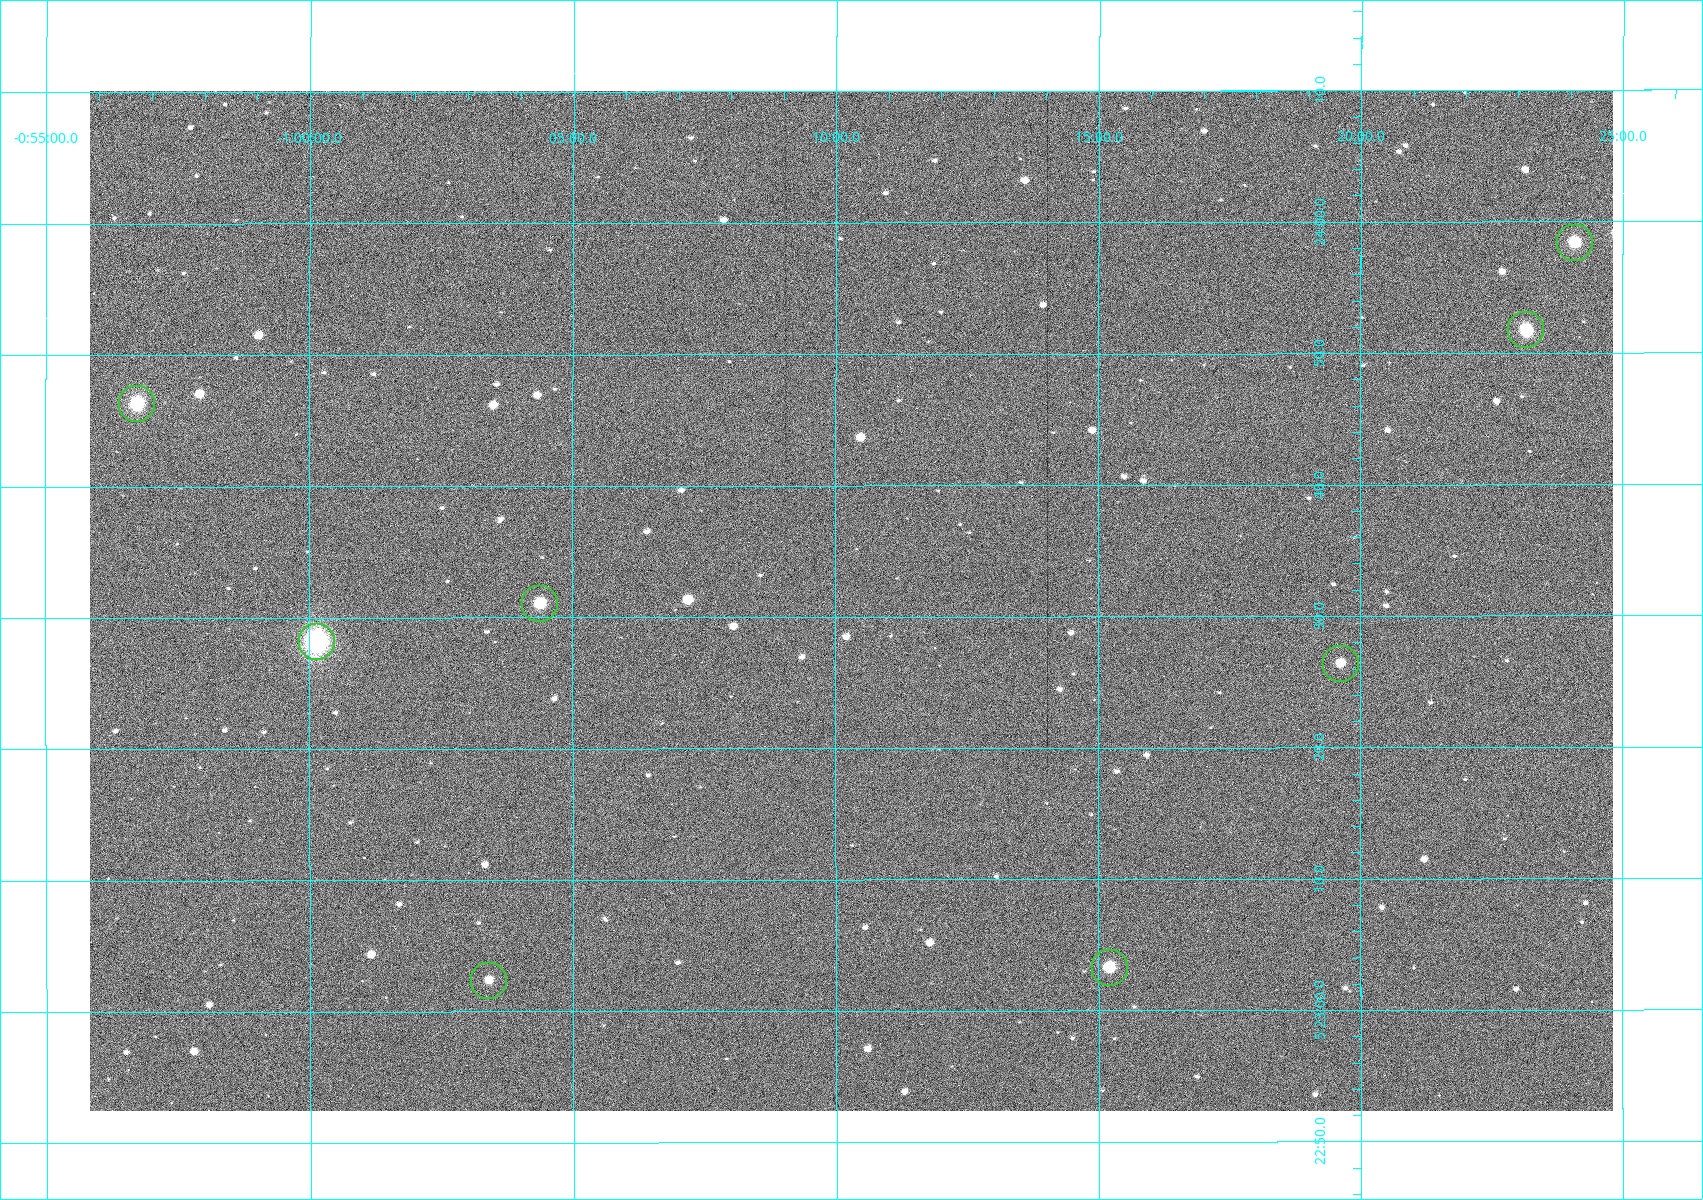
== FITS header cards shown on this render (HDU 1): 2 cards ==
NAXIS1  =                 1523
NAXIS2  =                 1020

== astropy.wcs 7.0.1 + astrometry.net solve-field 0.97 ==
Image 1523 x 1020 px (HDU 1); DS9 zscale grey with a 90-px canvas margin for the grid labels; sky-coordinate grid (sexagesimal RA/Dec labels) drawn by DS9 from the SOLVED WCS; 8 Tycho-2 reference stars matched to detected sources circled (green)
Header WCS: RA---TAN/DEC--TAN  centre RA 05:23:31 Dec -01:10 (80.88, -1.17 deg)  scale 1.14 arcsec/px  FOV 29.0' x 19.4'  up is +90 deg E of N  parity flipped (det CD > 0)
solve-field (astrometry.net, Tycho-2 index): VERIFIED the header's WCS against the Tycho-2 star catalogue (8 matches, 0 conflicts) and refined it, rather than solving blind
Solved WCS: RA---TAN-SIP/DEC--TAN-SIP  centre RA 05:23:31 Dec -01:10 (80.88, -1.17 deg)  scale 1.14 arcsec/px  FOV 29.0' x 19.4'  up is +90 deg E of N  parity flipped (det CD > 0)
The solver's refit moves the header's centre by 1.2 arcsec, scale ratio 1.001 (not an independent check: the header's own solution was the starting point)
Tycho-2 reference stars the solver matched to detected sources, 8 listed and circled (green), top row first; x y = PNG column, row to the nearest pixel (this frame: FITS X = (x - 90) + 1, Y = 1020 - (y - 92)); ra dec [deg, ICRS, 3 dp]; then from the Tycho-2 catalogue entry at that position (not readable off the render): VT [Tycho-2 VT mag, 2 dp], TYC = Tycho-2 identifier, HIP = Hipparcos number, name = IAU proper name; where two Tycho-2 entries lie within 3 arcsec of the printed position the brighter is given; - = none
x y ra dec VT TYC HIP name
1575 244 80.993 -1.402 10.12 4753-1097-1 - -
1526 331 80.966 -1.386 10.33 4753-1182-1 - -
137 405 80.943 -0.946 8.91 4753-387-1 - -
540 605 80.879 -1.073 10.48 4753-1534-1 - -
317 643 80.867 -1.002 7.84 4753-1205-1 25199 -
1341 665 80.860 -1.327 11.24 4753-1591-1 - -
1110 969 80.764 -1.254 10.69 4753-1358-1 - -
489 982 80.760 -1.057 11.82 4753-1463-1 - -